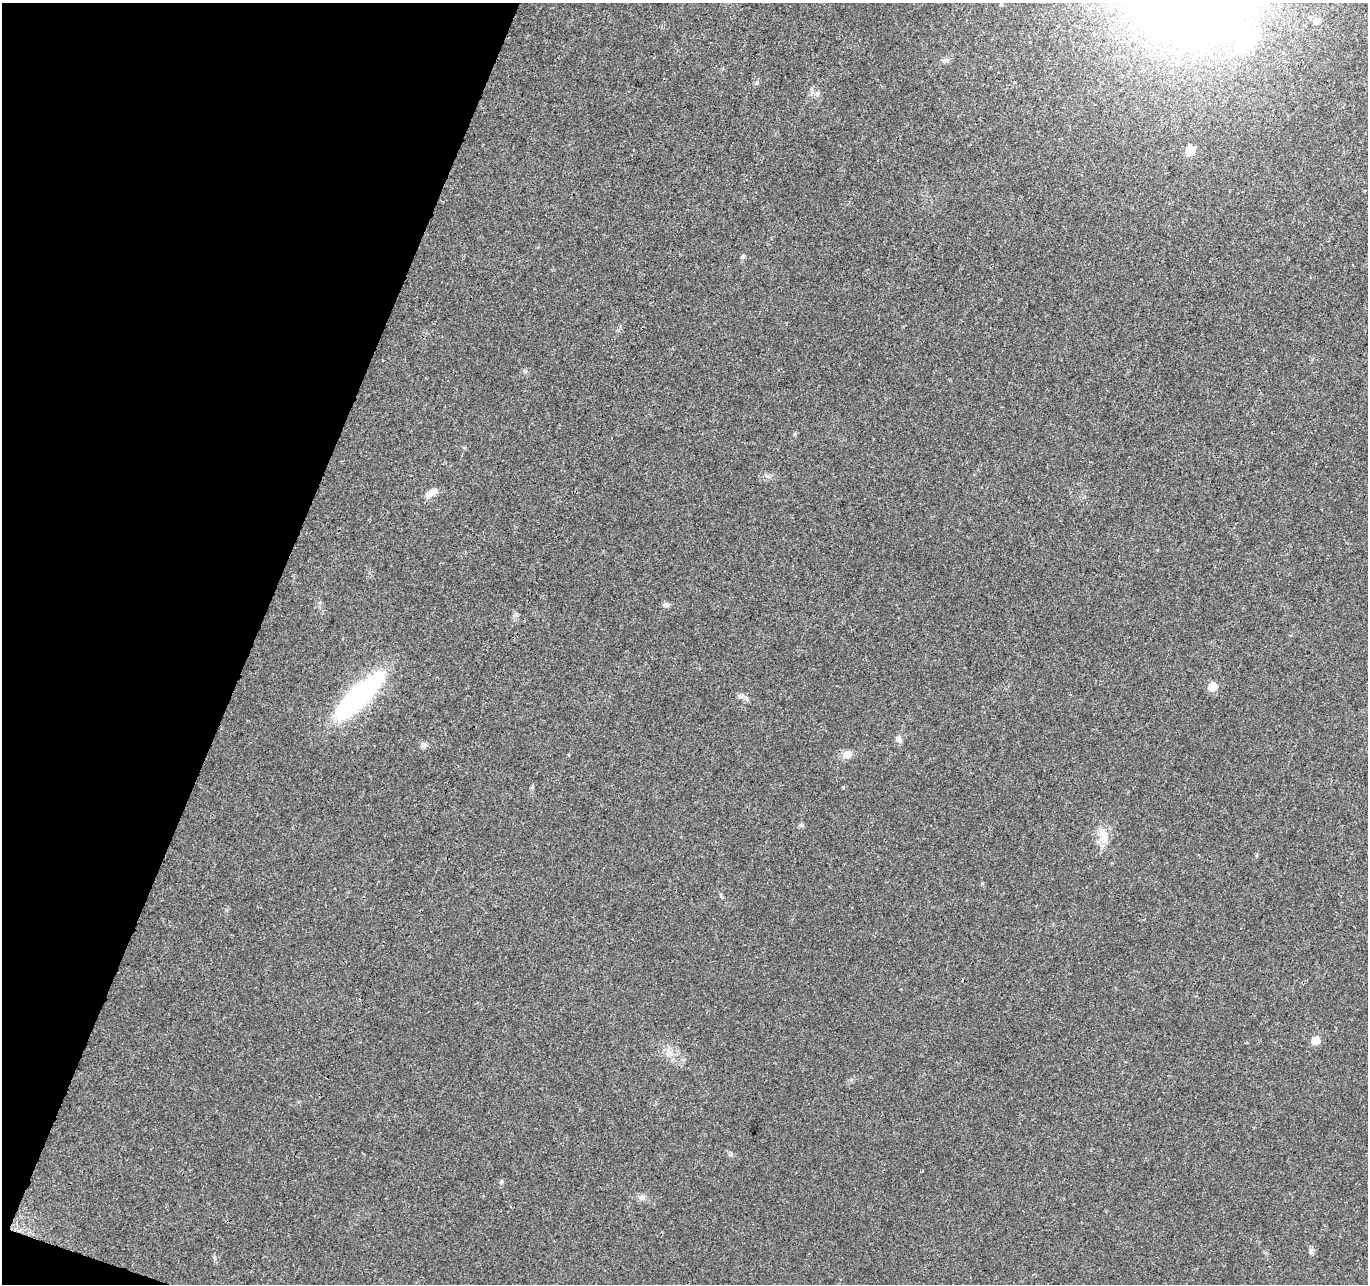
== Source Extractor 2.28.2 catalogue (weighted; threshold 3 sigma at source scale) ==
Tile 9 of 4 x 4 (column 1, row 3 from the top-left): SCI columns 1-1366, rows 1496-2777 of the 5476 x 5619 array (HDU 1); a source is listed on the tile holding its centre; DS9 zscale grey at full resolution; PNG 1370 x 1286 px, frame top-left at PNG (2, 3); no overlay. Shown black and unused: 19% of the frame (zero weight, under 3 of 4 exposures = <1% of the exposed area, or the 3 px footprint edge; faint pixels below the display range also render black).
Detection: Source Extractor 2.28.2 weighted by HDU 2 'WHT'; one run over the whole footprint, this tile lists its part. Background 0.0267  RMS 0.0031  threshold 0.0138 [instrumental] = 3 sigma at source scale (4.5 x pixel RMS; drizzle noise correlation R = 1.50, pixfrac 1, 0.0396/0.0396 arcsec/px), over >= 5 px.
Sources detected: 20; all 20 listed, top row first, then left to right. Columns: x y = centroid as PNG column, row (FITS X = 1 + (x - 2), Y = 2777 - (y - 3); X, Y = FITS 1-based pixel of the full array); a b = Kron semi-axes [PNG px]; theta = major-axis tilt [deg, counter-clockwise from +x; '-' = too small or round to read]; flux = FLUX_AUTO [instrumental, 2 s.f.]
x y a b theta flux
1001 5 5 3 - 0.29
1317 21 9 7 15 1.1
1247 41 31 20 47 17
757 83 7 5 71 0.57
1190 150 6 5 - 9.5
743 257 7 5 49 0.6
431 493 19 7 31 2.3
666 605 8 6 -1 0.91
1212 686 6 6 - 6.3
359 695 62 18 44 49
739 696 6 5 - 0.6
899 739 8 7 - 1.3
424 745 7 6 - 0.77
847 754 11 10 - 2.2
801 825 6 5 - 0.63
1103 836 21 9 -62 3.6
1315 1040 6 6 - 5.2
501 1182 6 5 - 0.47
641 1197 9 7 37 1
1311 1251 9 4 -82 0.69
Unlisted compact peaks at least as high as the median listed source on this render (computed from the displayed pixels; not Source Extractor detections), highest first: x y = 768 476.